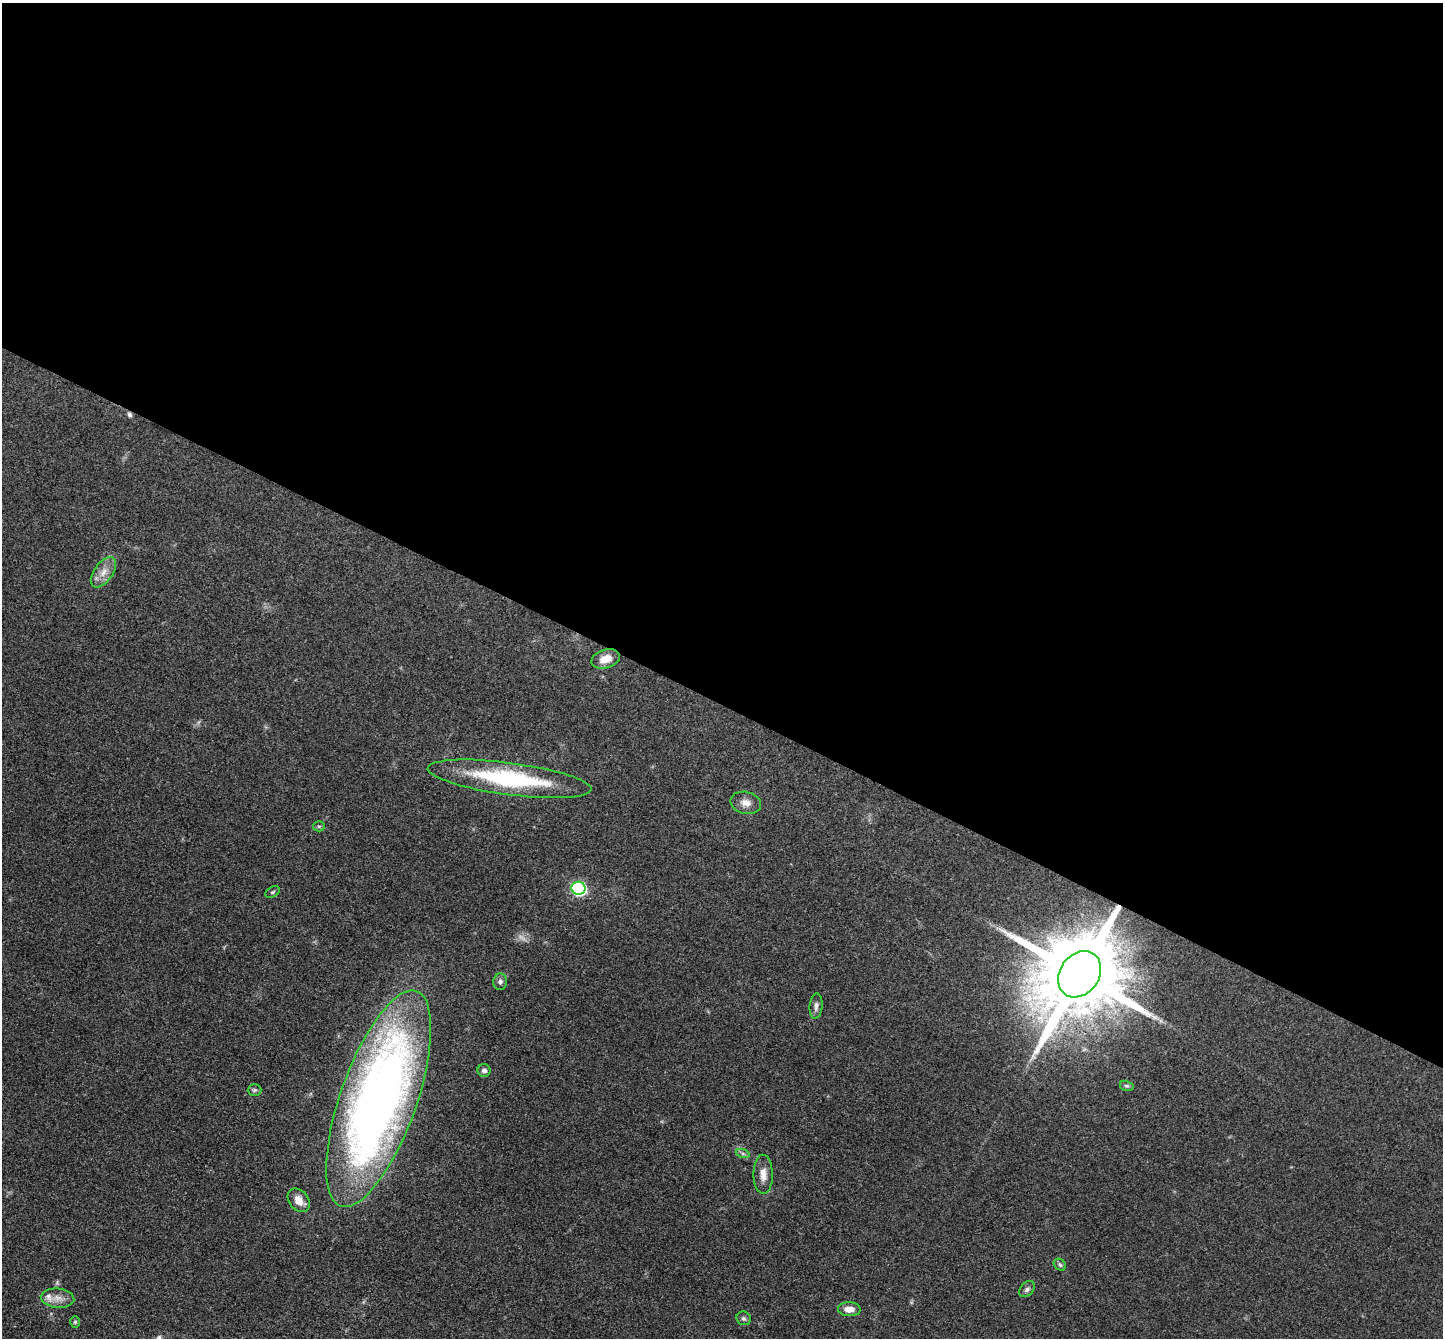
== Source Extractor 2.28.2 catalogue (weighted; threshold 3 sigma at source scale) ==
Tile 3 of 4 x 4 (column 3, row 1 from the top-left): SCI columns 2885-4325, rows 4156-5491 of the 5767 x 5775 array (HDU 1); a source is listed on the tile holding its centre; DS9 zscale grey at full resolution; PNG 1445 x 1340 px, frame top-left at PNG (2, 3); each listed source drawn as its Kron ellipse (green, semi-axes under 4 px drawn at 4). Shown black and unused: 53% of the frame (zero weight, under 3 of 4 exposures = <1% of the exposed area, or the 3 px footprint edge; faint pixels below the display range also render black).
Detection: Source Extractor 2.28.2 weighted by HDU 2 'WHT'; one run over the whole footprint, this tile lists its part. Background 0.0996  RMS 0.006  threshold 0.027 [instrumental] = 3 sigma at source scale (4.5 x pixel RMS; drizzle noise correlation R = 1.50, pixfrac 1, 0.05/0.05 arcsec/px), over >= 5 px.
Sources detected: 26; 1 too faint to see at this stretch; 1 cosmic-ray / hot-pixel residue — neither listed nor drawn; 1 inside a brighter listed object's ellipse — not listed separately; the other 23 listed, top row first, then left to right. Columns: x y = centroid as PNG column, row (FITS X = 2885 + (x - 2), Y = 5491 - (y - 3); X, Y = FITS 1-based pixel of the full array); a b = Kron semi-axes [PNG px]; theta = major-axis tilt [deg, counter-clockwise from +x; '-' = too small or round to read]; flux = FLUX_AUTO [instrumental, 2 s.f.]
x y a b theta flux
103 572 17 9 55 6.2
606 659 15 9 17 7.1
510 779 83 16 -8 73
746 803 15 11 -13 5.3
319 826 5 5 - 0.92
578 888 7 6 - 110
273 892 8 5 28 1
1080 974 25 19 54 12000
500 982 8 7 - 2
816 1006 12 6 85 2.7
484 1070 6 6 - 2.4
1127 1086 7 5 -14 1.1
255 1090 7 5 1 1.2
379 1099 114 38 71 580
743 1154 7 4 -19 1.3
763 1174 20 9 -89 6.3
299 1200 13 9 -51 6.6
1060 1265 7 5 -41 1.2
1027 1289 9 6 46 2
58 1298 17 9 -5 5.7
849 1309 11 7 -1 5.7
744 1318 7 6 - 1.6
75 1322 6 5 - 0.89
Overlapping masked pixels (flux is a lower limit): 1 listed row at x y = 1080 974